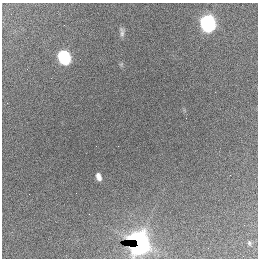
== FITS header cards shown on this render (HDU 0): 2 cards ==
NAXIS1  =                  256 / length of data axis 1
NAXIS2  =                  256 / length of data axis 2

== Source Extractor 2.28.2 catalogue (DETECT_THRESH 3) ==
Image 256 x 256 px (HDU 0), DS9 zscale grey, 1 PNG px = 1 image px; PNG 260 x 260 px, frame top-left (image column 1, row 256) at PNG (2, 3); no overlay
Background 2640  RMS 65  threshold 194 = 3 sigma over >= 5 px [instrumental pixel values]
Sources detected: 7; all 7 listed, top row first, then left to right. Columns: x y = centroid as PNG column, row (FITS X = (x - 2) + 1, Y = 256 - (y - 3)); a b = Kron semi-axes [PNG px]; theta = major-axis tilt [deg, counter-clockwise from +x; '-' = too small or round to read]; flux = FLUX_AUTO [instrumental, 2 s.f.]
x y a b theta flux
208 23 8 7 - 1.8e+06
122 32 12 5 -85 1.6e+04
64 57 8 6 -66 9.2e+05
186 118 2 2 - 1.3e+04
98 177 7 4 -70 2.8e+04
139 243 13 8 -79 3.3e+06
249 243 8 6 -72 1.0e+04
At the frame edge (FLAGS 8, measured only in part): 1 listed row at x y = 139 243